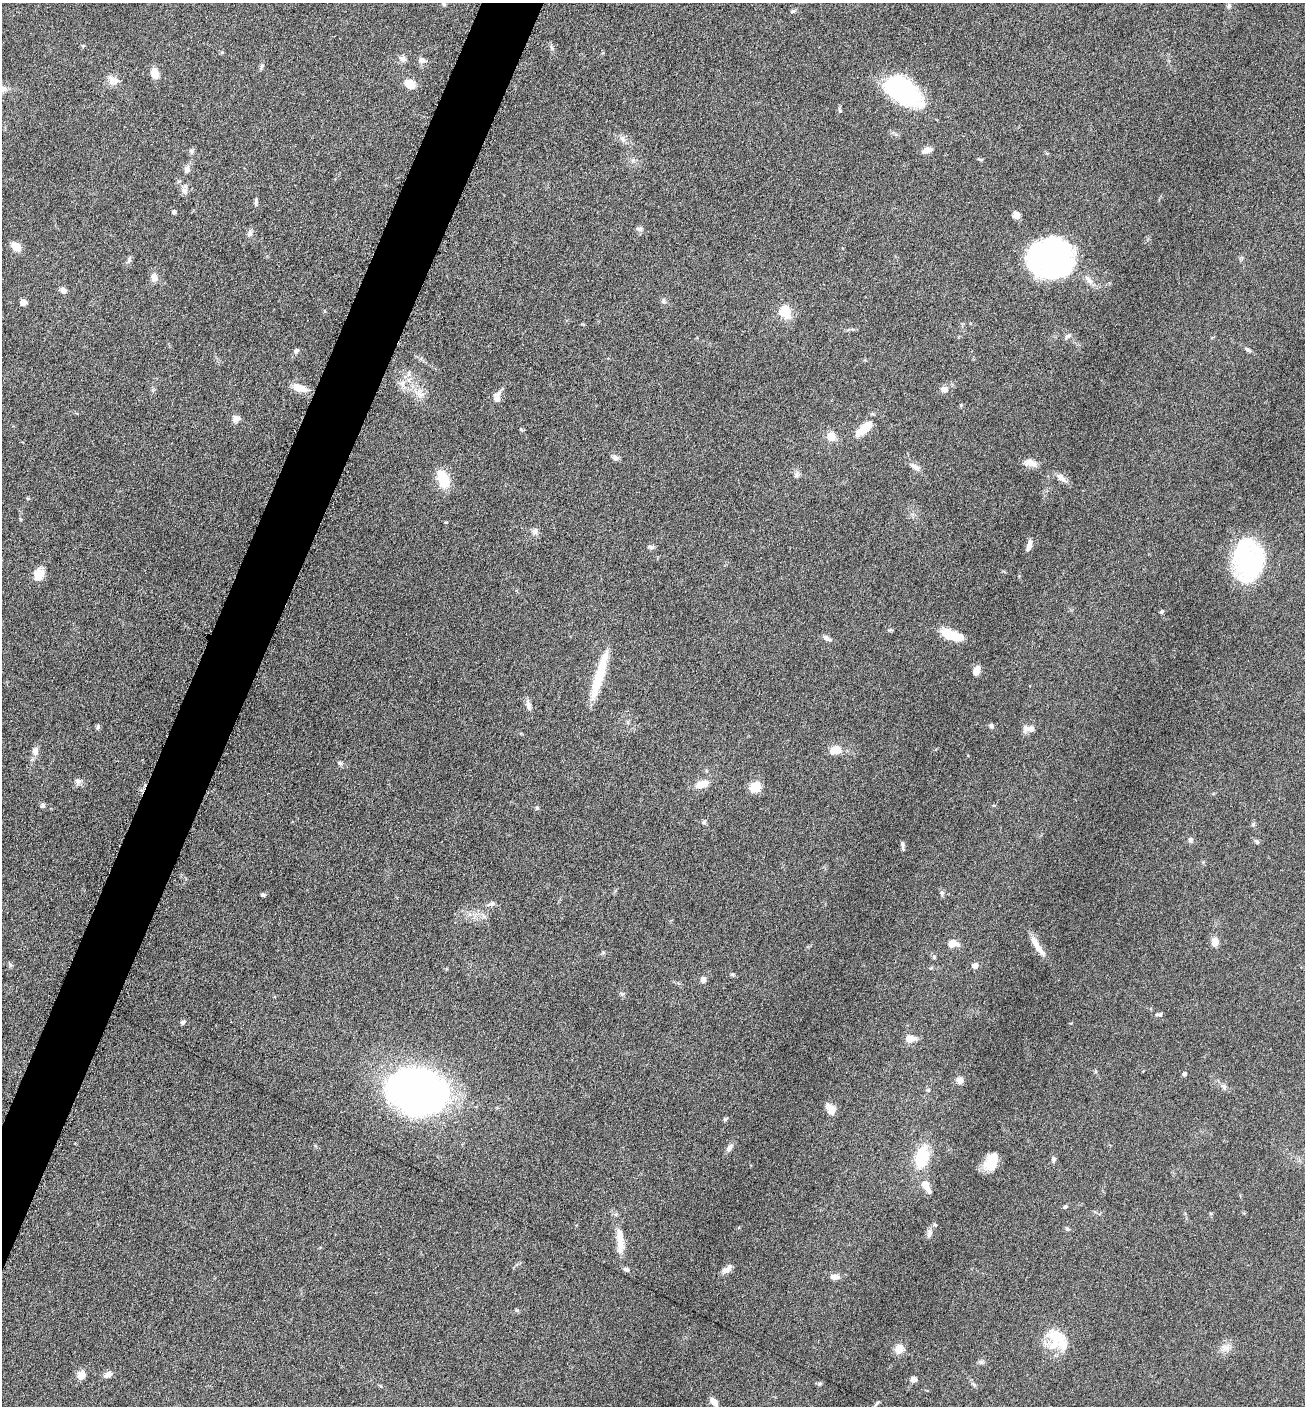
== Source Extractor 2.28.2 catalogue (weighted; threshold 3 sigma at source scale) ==
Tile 7 of 4 x 4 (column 3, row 2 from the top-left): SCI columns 2892-4194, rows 2814-4217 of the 5650 x 5633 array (HDU 1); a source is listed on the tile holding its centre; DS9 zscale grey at full resolution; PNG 1307 x 1408 px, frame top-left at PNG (2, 3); no overlay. Shown black and unused: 4% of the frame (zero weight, under 6 of 12 exposures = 1% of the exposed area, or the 3 px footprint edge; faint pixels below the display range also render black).
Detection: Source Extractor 2.28.2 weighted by HDU 2 'WHT'; one run over the whole footprint, this tile lists its part. Background 0.088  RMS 0.0039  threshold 0.0158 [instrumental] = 3 sigma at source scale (4.09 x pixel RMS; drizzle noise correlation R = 1.36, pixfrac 0.8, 0.05/0.05 arcsec/px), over >= 5 px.
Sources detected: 127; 4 inside a brighter object's white glare — not listed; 3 inside a brighter listed object's ellipse — not listed separately; the other 120 listed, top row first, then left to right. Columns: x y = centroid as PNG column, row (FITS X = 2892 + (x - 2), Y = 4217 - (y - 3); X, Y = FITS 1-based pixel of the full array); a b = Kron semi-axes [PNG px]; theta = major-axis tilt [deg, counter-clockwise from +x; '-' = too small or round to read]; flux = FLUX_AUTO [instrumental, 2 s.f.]
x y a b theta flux
444 4 6 5 - 0.61
1229 6 7 5 70 0.74
551 47 7 4 -71 0.64
402 59 10 6 -22 1.3
422 60 9 7 -4 1.4
261 66 9 4 76 0.65
155 73 9 7 -73 4.6
112 79 13 9 62 2.4
410 84 13 9 -29 4.1
903 91 33 18 -36 58
840 111 5 4 - 0.52
622 139 7 4 -88 0.92
927 150 11 6 15 2.2
192 151 7 6 - 0.86
980 159 8 3 -13 0.43
187 169 11 7 66 1.6
184 191 10 8 -75 1.5
174 212 5 5 - 0.57
1017 215 7 6 - 2.6
639 229 9 5 -6 0.93
250 234 7 6 - 0.95
16 247 10 7 -43 4.6
1050 260 43 32 14 66
129 261 10 4 77 0.78
154 277 11 8 -90 2.1
1089 280 17 6 -46 2.1
63 290 9 7 -32 1.4
663 301 7 4 -88 0.65
23 302 5 5 - 2.5
785 311 14 11 -70 8
1068 336 11 4 27 0.86
1247 349 8 5 -28 0.78
296 351 8 6 47 0.82
408 373 9 4 81 1
402 384 11 6 -86 1.9
299 388 18 9 -20 4.6
945 390 9 8 - 1.8
419 393 17 9 -44 3.7
497 398 15 8 77 2.4
961 405 5 4 - 0.4
236 419 10 8 19 2
864 429 19 8 41 8.8
831 436 11 10 - 3.8
615 458 10 7 -38 1.2
1030 463 17 8 -13 2.7
913 466 12 7 -47 2
797 474 9 7 67 1.1
1062 478 16 7 -42 2.2
443 479 18 10 -69 12
535 531 9 7 -85 1.4
1029 545 14 6 75 1.9
651 547 8 5 -8 0.88
1248 560 31 23 -88 57
39 574 11 9 82 6.2
1162 612 4 4 - 0.62
952 635 23 9 -17 11
827 638 12 6 -32 1.3
977 670 9 6 67 3
599 678 51 11 71 13
529 706 11 6 -78 1.7
991 726 6 5 - 0.87
98 727 7 5 86 0.68
1029 729 16 7 -9 2.3
836 750 12 8 13 4.9
35 751 10 7 82 2.2
340 763 6 5 - 0.78
78 781 9 6 -16 1.3
702 784 14 8 18 4.9
755 787 9 8 - 8.3
42 805 7 4 46 0.69
537 808 5 5 - 0.54
704 822 6 4 72 0.49
1190 840 8 6 -62 0.88
1257 841 8 5 -45 0.7
903 846 10 4 -85 0.87
942 893 9 5 -80 0.82
263 895 5 4 - 0.59
492 904 12 6 20 1.3
1215 942 10 8 -83 2.7
953 943 9 7 5 4.3
1037 946 30 6 -57 4.1
934 957 6 5 - 0.57
975 966 5 5 - 3.5
931 968 5 4 - 0.39
732 975 6 4 -29 0.52
703 979 8 7 - 1.3
622 994 6 5 - 0.59
1159 1015 10 5 0 0.78
183 1022 5 4 - 1.1
910 1039 11 8 5 3.6
1184 1074 5 4 - 0.94
959 1081 8 8 - 1.8
1224 1086 8 6 -49 1.1
928 1090 5 4 - 0.49
419 1091 40 30 -12 330
830 1109 13 9 -62 3.2
725 1119 5 5 - 0.55
729 1148 12 6 59 1.4
922 1157 25 14 78 15
1054 1160 6 5 - 0.88
991 1162 17 11 68 7.4
926 1186 18 8 -59 3.9
1065 1207 6 4 31 0.66
1067 1229 6 5 - 0.59
929 1233 11 7 72 1.5
620 1239 28 8 -86 5.9
727 1269 13 7 35 2.1
627 1270 9 5 -28 1
834 1277 13 7 -4 1.9
1055 1336 35 20 77 11
1225 1348 11 9 19 2.3
899 1349 10 9 - 3.8
981 1362 7 4 -18 0.67
108 1374 11 7 24 1.8
81 1375 10 8 66 3.1
914 1379 6 6 - 1.8
820 1384 7 5 19 0.6
974 1385 7 4 -72 0.6
714 1402 11 6 -56 2.7
877 1403 10 3 47 0.67
Isophote crosses this tile's border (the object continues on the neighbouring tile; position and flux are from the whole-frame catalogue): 1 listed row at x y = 714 1402
Unlisted compact peaks at least as high as the median listed source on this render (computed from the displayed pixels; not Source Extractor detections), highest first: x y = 517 1310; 793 11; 256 200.